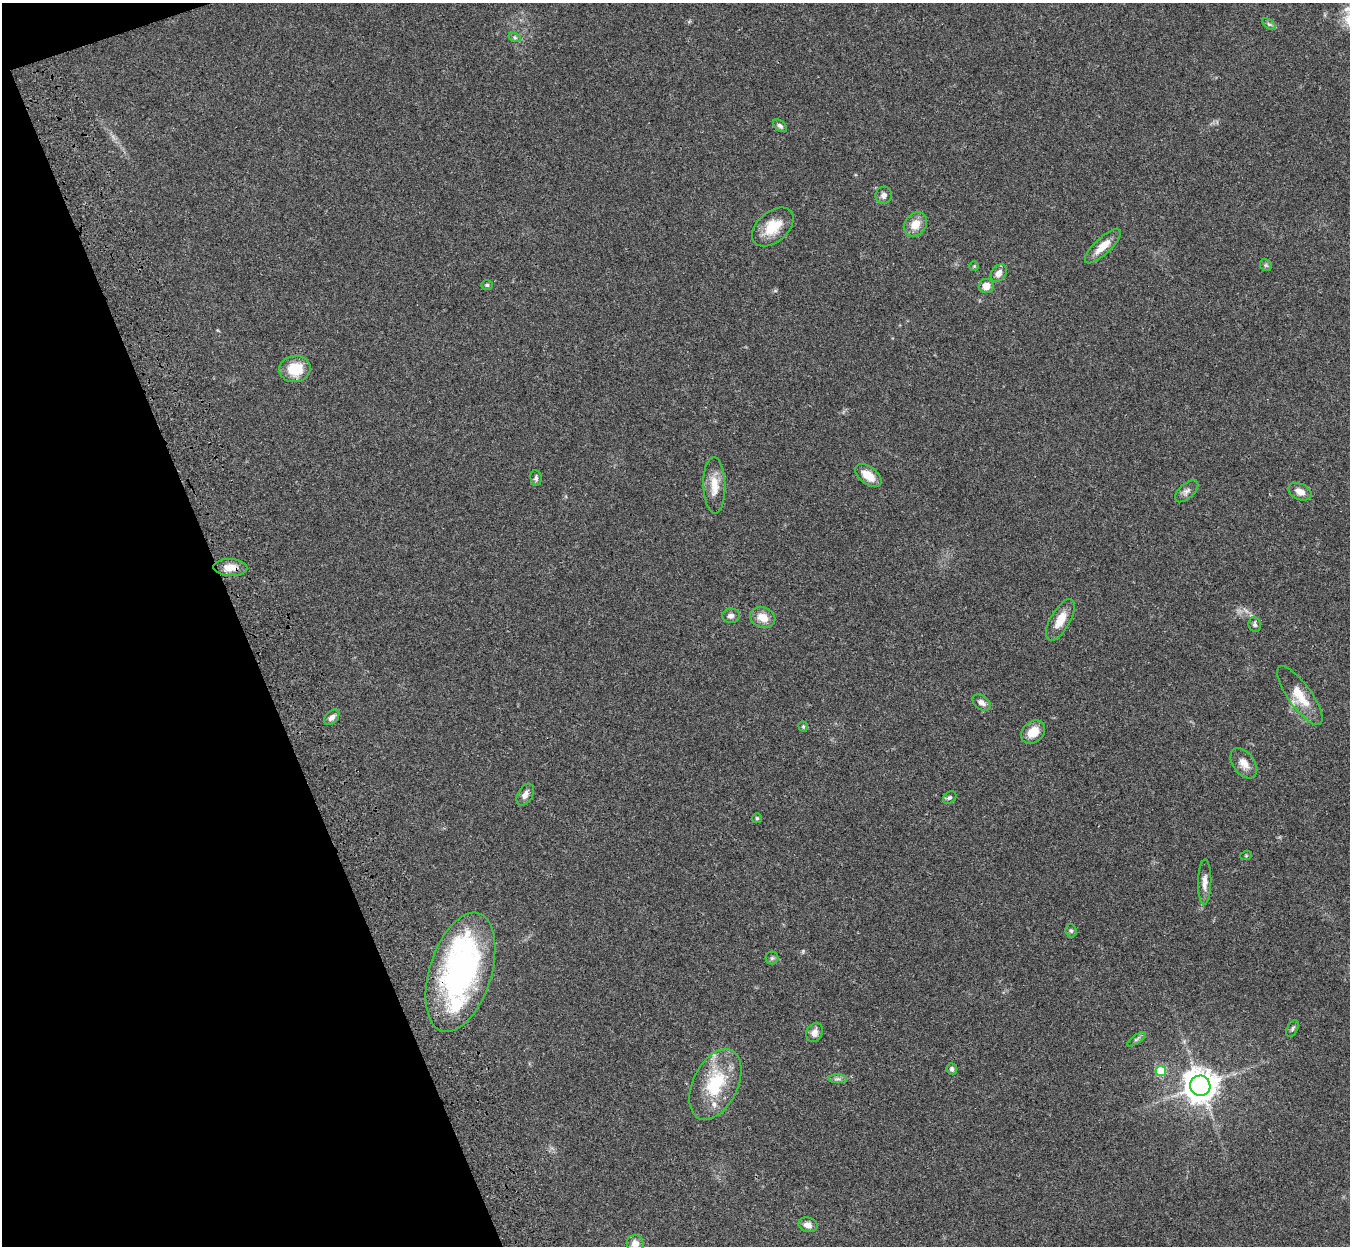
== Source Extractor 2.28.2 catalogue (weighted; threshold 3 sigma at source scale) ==
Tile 5 of 4 x 4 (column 1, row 2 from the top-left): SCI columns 117-1464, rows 2816-4059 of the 5621 x 5509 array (HDU 1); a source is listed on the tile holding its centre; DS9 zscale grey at full resolution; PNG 1352 x 1248 px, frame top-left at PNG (2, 3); each listed source drawn as its Kron ellipse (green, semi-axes under 4 px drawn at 4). Shown black and unused: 18% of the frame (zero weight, under 3 of 4 exposures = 6% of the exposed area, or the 3 px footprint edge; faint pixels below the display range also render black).
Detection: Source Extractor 2.28.2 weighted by HDU 2 'WHT'; one run over the whole footprint, this tile lists its part. Background 0.0467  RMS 0.0051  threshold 0.0232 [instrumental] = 3 sigma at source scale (4.5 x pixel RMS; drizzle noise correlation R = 1.50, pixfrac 1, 0.05/0.05 arcsec/px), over >= 5 px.
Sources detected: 50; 3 inside a brighter listed object's ellipse — not listed separately; the other 47 listed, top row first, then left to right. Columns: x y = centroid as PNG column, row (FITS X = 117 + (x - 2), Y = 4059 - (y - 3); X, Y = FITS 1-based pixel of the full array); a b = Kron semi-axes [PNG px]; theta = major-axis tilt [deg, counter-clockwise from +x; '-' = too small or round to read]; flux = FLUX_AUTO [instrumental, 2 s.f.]
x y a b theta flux
1269 24 8 4 -36 0.9
515 38 6 4 -19 0.81
780 126 8 5 -38 1.3
884 195 9 8 - 2.4
915 224 13 10 51 6.8
773 227 24 15 40 12
1103 246 23 8 43 7
1266 265 6 5 - 0.85
974 266 5 5 - 0.64
999 273 10 7 52 3.4
487 285 6 5 - 0.73
986 286 7 7 - 4.9
295 369 16 13 7 13
868 476 15 8 -37 7.2
536 478 8 5 -81 1.3
714 485 28 11 -88 8.4
1187 491 14 7 43 2.4
1300 492 12 8 -26 4.2
230 568 17 8 -2 5.6
731 616 9 7 5 2
763 618 13 10 -22 6.2
1060 620 23 10 60 7.8
1255 624 7 6 - 1.1
1300 695 35 11 -54 12
981 702 10 7 -36 2.3
332 717 9 6 45 2
803 727 6 4 -70 0.65
1033 732 13 10 41 7.4
1244 763 17 10 -55 4.8
525 795 12 7 60 2.7
950 797 7 5 39 1.1
757 818 5 5 - 0.69
1246 856 6 4 19 0.56
1205 882 22 6 89 3.8
1071 931 6 5 - 1
772 958 6 6 - 0.96
460 972 62 31 72 130
1292 1029 9 5 61 1.1
814 1032 10 8 59 3
1136 1039 11 3 35 0.98
952 1069 6 5 - 1.3
1161 1071 5 5 - 22
838 1079 9 4 0 1.3
715 1084 38 22 64 28
1200 1086 10 10 - 810
808 1225 10 7 -14 2.9
635 1244 9 8 - 4.1
Overlapping masked pixels (flux is a lower limit): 2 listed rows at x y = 230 568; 460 972
Isophote crosses this tile's border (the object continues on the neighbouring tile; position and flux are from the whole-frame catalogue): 1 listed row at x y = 635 1244